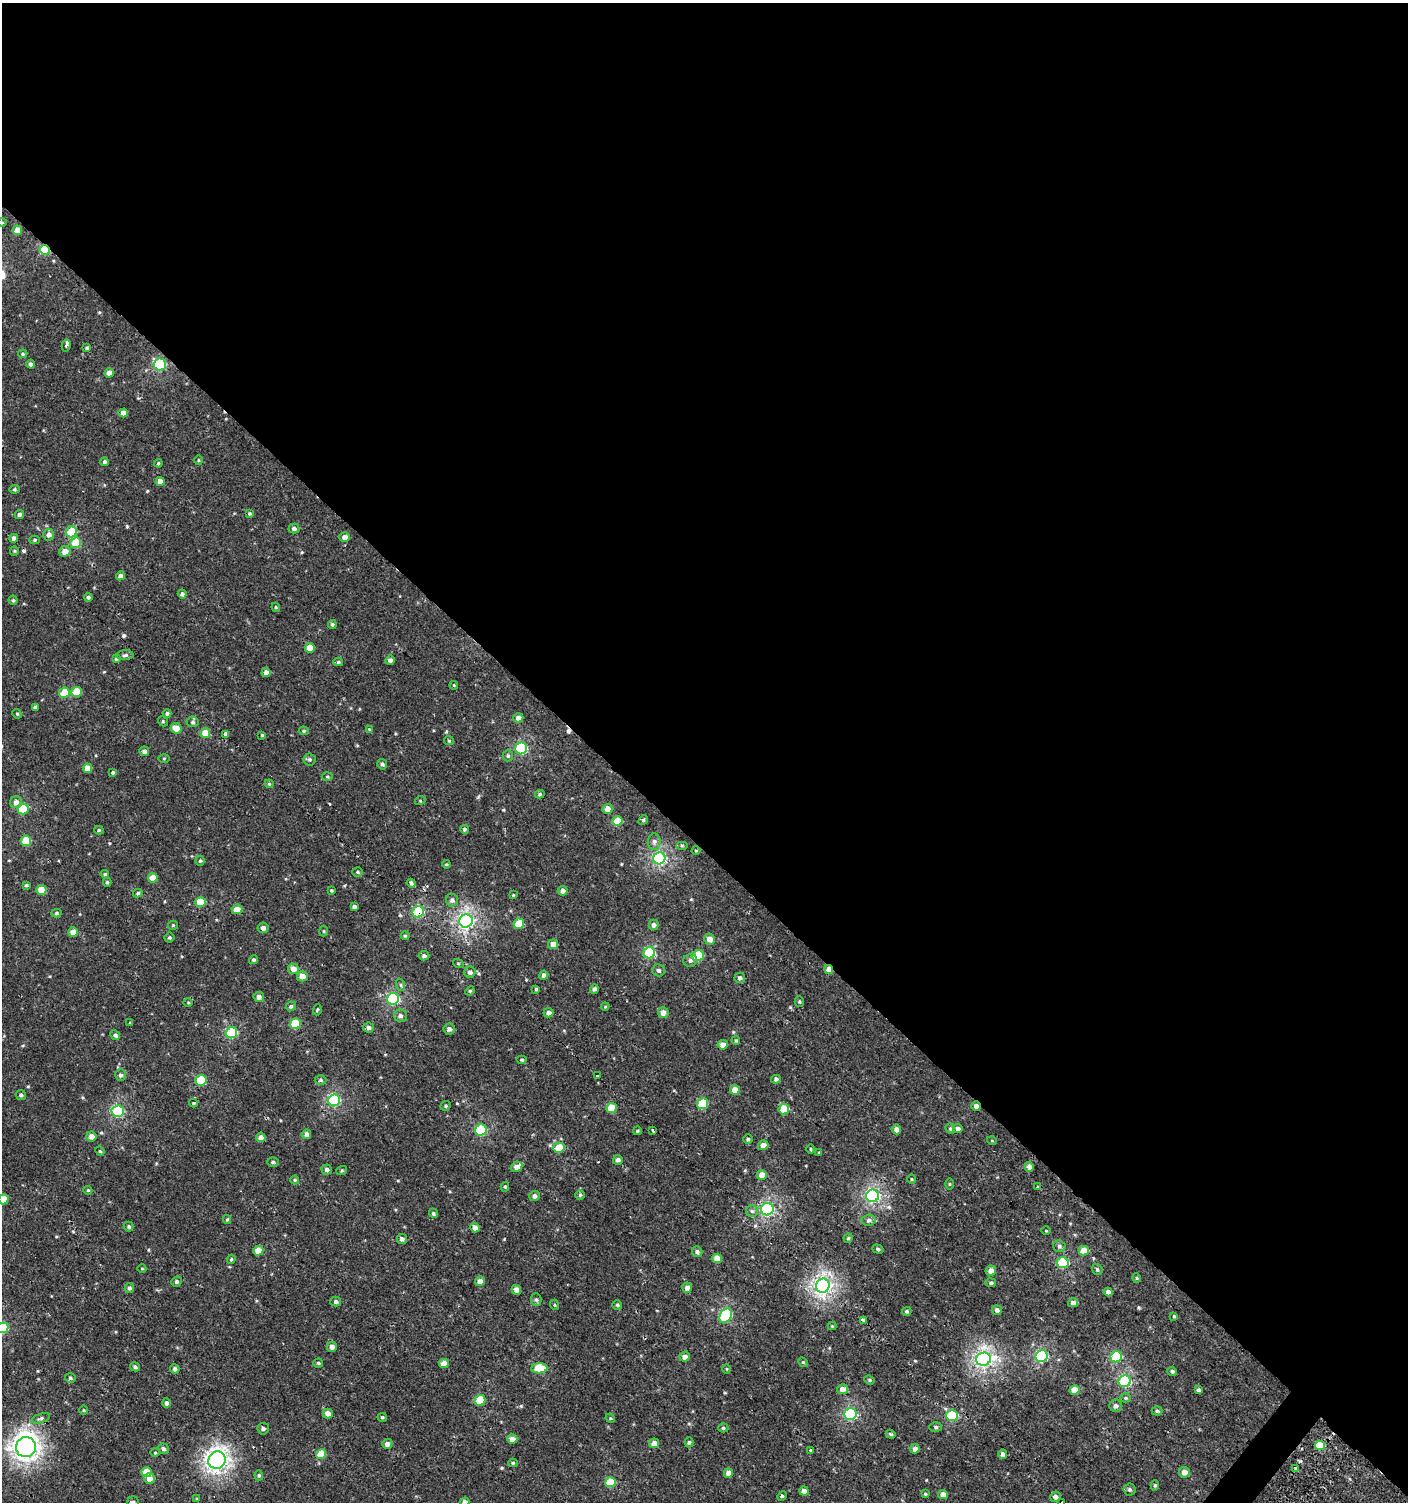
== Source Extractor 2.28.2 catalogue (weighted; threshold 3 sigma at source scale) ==
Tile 3 of 4 x 4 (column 3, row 1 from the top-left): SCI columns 2981-4386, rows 4538-6037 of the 6059 x 6037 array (HDU 1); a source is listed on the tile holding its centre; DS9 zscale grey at full resolution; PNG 1410 x 1504 px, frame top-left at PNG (2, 3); each listed source drawn as its Kron ellipse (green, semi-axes under 4 px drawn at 4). Shown black and unused: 57% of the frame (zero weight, under 2 of 3 exposures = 2% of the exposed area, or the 3 px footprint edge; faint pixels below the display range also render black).
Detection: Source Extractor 2.28.2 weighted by HDU 2 'WHT'; one run over the whole footprint, this tile lists its part. Background 9.47e-04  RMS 0.0025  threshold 0.0115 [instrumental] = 3 sigma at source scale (4.5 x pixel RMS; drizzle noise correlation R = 1.50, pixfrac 1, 0.0396/0.0396 arcsec/px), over >= 5 px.
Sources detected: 307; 5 cosmic-ray / hot-pixel residue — neither listed nor drawn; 1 inside a brighter listed object's ellipse — not listed separately; the other 301 listed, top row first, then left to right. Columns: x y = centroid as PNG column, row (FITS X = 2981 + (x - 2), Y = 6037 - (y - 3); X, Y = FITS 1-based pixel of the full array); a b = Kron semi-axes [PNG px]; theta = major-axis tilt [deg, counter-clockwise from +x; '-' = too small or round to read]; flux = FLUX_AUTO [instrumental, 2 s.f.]
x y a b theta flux
2 223 5 3 - 0.21
17 230 5 4 - 2.7
45 250 5 5 - 10
66 345 6 3 78 1.2
87 348 4 4 - 0.41
23 354 5 4 - 0.4
30 364 4 4 - 0.61
160 364 6 6 - 21
109 373 5 4 - 2
123 413 4 4 - 1.5
198 460 5 3 - 0.26
105 462 4 4 - 0.51
158 463 4 3 - 0.29
160 481 4 4 - 2
14 489 5 4 - 0.35
19 514 5 4 - 0.67
250 514 3 3 - 0.35
294 529 5 5 - 0.66
71 532 6 5 - 6.7
49 535 6 5 - 0.94
344 537 5 4 - 1.3
14 538 4 4 - 1
34 540 5 4 - 0.34
76 543 5 5 - 7.4
14 551 5 4 - 0.28
65 551 6 5 - 2.1
120 576 4 4 - 0.76
182 594 4 4 - 0.61
88 597 4 4 - 0.52
13 600 4 4 - 0.34
276 607 4 4 - 0.28
332 624 4 4 - 0.49
310 648 5 4 - 2.8
125 655 8 5 3 0.58
116 659 4 4 - 0.33
390 660 5 4 - 0.74
338 662 5 4 - 0.35
266 672 5 4 - 1.1
454 685 4 3 - 0.22
77 692 5 5 - 5.3
64 693 5 5 - 5
35 707 4 3 - 0.53
167 713 4 4 - 0.46
17 714 5 4 - 0.3
518 718 5 4 - 1.2
163 721 5 4 - 0.33
193 722 6 5 - 0.49
176 728 6 5 - 2.6
369 729 4 4 - 0.18
304 731 5 4 - 0.36
205 733 5 4 - 3.4
225 734 4 3 - 5.3
262 735 4 4 - 0.28
449 741 5 4 - 0.27
521 748 6 6 - 19
144 751 5 5 - 0.86
508 756 5 5 - 0.44
164 758 5 3 - 0.24
309 759 6 6 - 0.49
382 764 5 5 - 0.55
87 768 5 4 - 2.8
113 772 4 3 - 0.96
327 776 5 3 - 0.29
269 784 4 4 - 0.27
540 794 5 4 - 0.37
420 801 5 3 - 0.24
16 802 6 6 - 1.1
23 809 5 5 - 8.3
607 809 5 5 - 2.1
643 820 5 4 - 0.31
617 821 5 5 - 4.7
464 829 4 4 - 0.48
99 830 4 4 - 0.33
26 841 5 5 - 7.4
654 842 8 6 84 0.84
682 845 6 4 0 0.31
696 850 4 3 - 0.21
659 858 6 6 - 36
200 861 5 4 - 0.34
446 864 4 3 - 0.27
357 872 5 4 - 0.33
105 874 4 3 - 0.26
153 878 5 4 - 3.1
107 882 4 4 - 0.34
411 883 4 3 - 1.4
26 885 4 3 - 0.28
41 890 5 5 - 4
331 890 4 4 - 0.31
563 891 5 4 - 1.2
138 893 5 4 - 0.34
513 895 4 3 - 0.21
452 900 6 6 - 0.78
201 902 5 5 - 5.8
354 907 4 4 - 0.67
237 909 5 5 - 2.2
418 912 6 5 - 16
57 913 5 4 - 0.37
466 921 7 6 - 60
519 924 5 5 - 5.7
173 925 5 4 - 0.28
654 925 5 5 - 0.9
263 928 5 5 - 0.96
324 931 5 3 - 0.22
73 932 5 4 - 2.2
405 936 4 3 - 0.29
169 938 5 5 - 0.42
710 939 5 5 - 1.9
553 944 5 5 - 2.1
649 953 6 5 - 16
424 956 5 4 - 0.6
698 956 6 5 - 9.5
253 960 4 4 - 0.45
690 960 7 6 - 0.78
458 963 5 3 - 0.23
293 969 5 5 - 1.6
829 969 5 4 - 2.4
659 970 6 6 - 0.63
470 972 6 5 - 0.95
544 975 4 4 - 0.87
302 976 5 5 - 2
740 978 5 5 - 0.66
401 985 6 4 -72 0.38
536 989 4 4 - 0.31
594 989 4 4 - 0.62
470 991 5 4 - 0.3
259 997 5 5 - 0.85
393 999 6 5 - 24
188 1002 5 3 - 0.23
799 1002 5 4 - 0.34
291 1006 5 4 - 0.51
605 1007 4 4 - 0.22
317 1010 5 3 - 0.27
548 1013 5 4 - 0.91
663 1013 5 5 - 1.6
400 1016 7 6 - 0.73
130 1023 4 3 - 0.22
295 1024 5 5 - 8.6
369 1028 5 5 - 0.7
449 1029 5 5 - 0.91
231 1033 6 5 - 13
115 1035 5 4 - 0.56
736 1040 4 3 - 0.3
723 1045 5 4 - 1.8
521 1060 5 4 - 0.28
120 1075 5 5 - 0.59
597 1076 3 3 - 1.6
776 1079 5 4 - 0.55
320 1080 6 4 2 0.39
201 1081 5 5 - 11
735 1090 5 5 - 2.5
21 1095 5 5 - 0.49
334 1100 6 5 - 25
193 1103 4 4 - 0.24
702 1104 5 5 - 9.4
446 1106 5 4 - 0.4
976 1106 5 4 - 0.83
612 1108 5 5 - 6
784 1109 5 5 - 5.2
118 1111 6 6 - 22
896 1129 5 4 - 1.4
950 1129 5 4 - 0.33
958 1129 5 4 - 0.94
481 1130 6 5 - 16
653 1130 4 3 - 0.91
637 1131 4 3 - 0.3
306 1134 4 4 - 0.98
91 1136 5 5 - 1.7
261 1137 5 5 - 1.3
748 1139 4 4 - 0.39
992 1141 5 3 - 0.2
763 1145 5 5 - 1.8
559 1148 6 5 - 4.7
811 1149 4 3 - 0.27
100 1151 5 4 - 0.31
819 1153 3 3 - 0.23
618 1160 5 5 - 0.79
273 1162 6 5 - 0.39
517 1167 6 5 - 1.5
1029 1167 5 4 - 1.2
327 1169 5 5 - 0.65
342 1170 5 3 - 0.26
762 1175 5 5 - 2.1
912 1179 4 4 - 0.28
295 1180 4 4 - 0.28
950 1184 5 3 - 0.26
505 1187 5 4 - 0.37
1038 1187 3 3 - 0.51
88 1190 4 4 - 0.29
580 1195 5 5 - 0.33
534 1196 5 5 - 0.82
872 1196 6 6 - 42
3 1199 5 5 - 5.3
767 1209 6 6 - 36
752 1211 6 6 - 0.52
433 1213 5 4 - 0.39
227 1219 5 4 - 0.26
869 1220 7 5 3 0.69
129 1227 5 5 - 0.37
475 1228 5 4 - 1.5
1046 1231 4 3 - 0.19
848 1238 4 4 - 0.33
402 1239 5 5 - 0.75
1059 1246 6 5 - 0.52
878 1249 6 4 -19 0.38
258 1251 5 4 - 2.9
1084 1251 5 4 - 3.3
697 1252 5 5 - 0.66
717 1258 5 4 - 2.9
231 1259 4 3 - 0.29
1063 1263 6 5 - 15
142 1269 4 3 - 0.18
1097 1269 5 5 - 0.47
991 1271 5 5 - 1.5
1137 1278 4 4 - 0.29
176 1281 5 5 - 0.57
480 1281 5 4 - 1.5
991 1283 5 4 - 0.47
823 1286 7 6 - 75
129 1288 5 4 - 0.54
687 1288 5 4 - 1.1
516 1290 5 4 - 1.4
1108 1292 4 4 - 1.2
536 1300 6 5 - 0.52
336 1302 5 5 - 0.65
1073 1303 5 4 - 1.4
555 1305 5 3 - 0.25
617 1305 5 5 - 0.39
997 1310 5 4 - 0.76
907 1311 5 4 - 0.4
726 1316 8 5 58 18
1174 1316 4 4 - 0.29
863 1320 4 3 - 3.7
832 1326 4 4 - 0.22
3 1328 5 5 - 14
332 1347 5 5 - 1.3
1042 1356 6 6 - 26
685 1357 5 5 - 1.5
1116 1357 6 5 - 12
983 1359 7 6 - 66
803 1362 5 4 - 0.29
318 1363 5 5 - 0.32
444 1364 5 4 - 2.6
135 1367 5 4 - 0.58
539 1368 8 5 3 7.1
175 1369 5 4 - 0.62
727 1369 5 3 - 0.21
1172 1371 5 4 - 0.52
70 1378 5 4 - 0.44
869 1380 5 4 - 0.35
1125 1381 6 6 - 18
842 1389 6 5 - 1.8
1074 1390 5 4 - 3.3
1198 1390 4 4 - 0.47
1125 1398 6 4 -3 0.41
480 1400 5 5 - 7.2
167 1403 4 4 - 0.78
1116 1406 6 6 - 0.84
83 1410 5 3 - 0.24
1157 1411 5 4 - 0.42
328 1413 5 5 - 1.7
850 1414 6 6 - 23
952 1415 6 5 - 12
382 1417 5 4 - 0.38
41 1418 9 4 18 0.52
610 1418 5 4 - 0.25
936 1427 6 5 - 0.49
723 1428 5 4 - 0.36
263 1429 6 6 - 0.54
891 1434 5 4 - 0.36
512 1439 5 4 - 1.7
689 1442 5 4 - 0.37
654 1443 5 4 - 1.9
387 1444 5 5 - 1.3
1320 1445 5 5 - 5.6
26 1447 10 10 - 130
163 1449 5 5 - 0.7
915 1449 5 4 - 1.3
810 1450 3 3 - 1.6
155 1453 5 3 - 0.22
321 1454 5 5 - 5.4
1003 1454 4 4 - 1.1
217 1460 9 8 - 98
513 1463 5 4 - 0.36
1296 1468 4 3 - 2.2
146 1472 5 5 - 4.3
1184 1472 5 5 - 2
728 1473 4 4 - 2
259 1475 5 4 - 0.35
149 1478 5 5 - 1.9
610 1482 5 5 - 7.8
1155 1485 5 4 - 0.38
1129 1490 6 6 - 0.6
804 1491 5 4 - 1.5
925 1494 3 3 - 0.25
943 1494 5 4 - 1.6
782 1496 5 4 - 0.31
1055 1497 5 5 - 1.1
197 1499 4 3 - 0.24
133 1502 5 5 - 0.44
465 1502 5 4 - 1.5
1062 1502 3 3 - 1.2
Overlapping masked pixels (flux is a lower limit): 6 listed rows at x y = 45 250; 418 912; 829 969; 976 1106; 823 1286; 1296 1468
Isophote crosses this tile's border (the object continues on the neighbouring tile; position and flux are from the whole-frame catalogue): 6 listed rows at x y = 2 223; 3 1199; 3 1328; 133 1502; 465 1502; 1062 1502